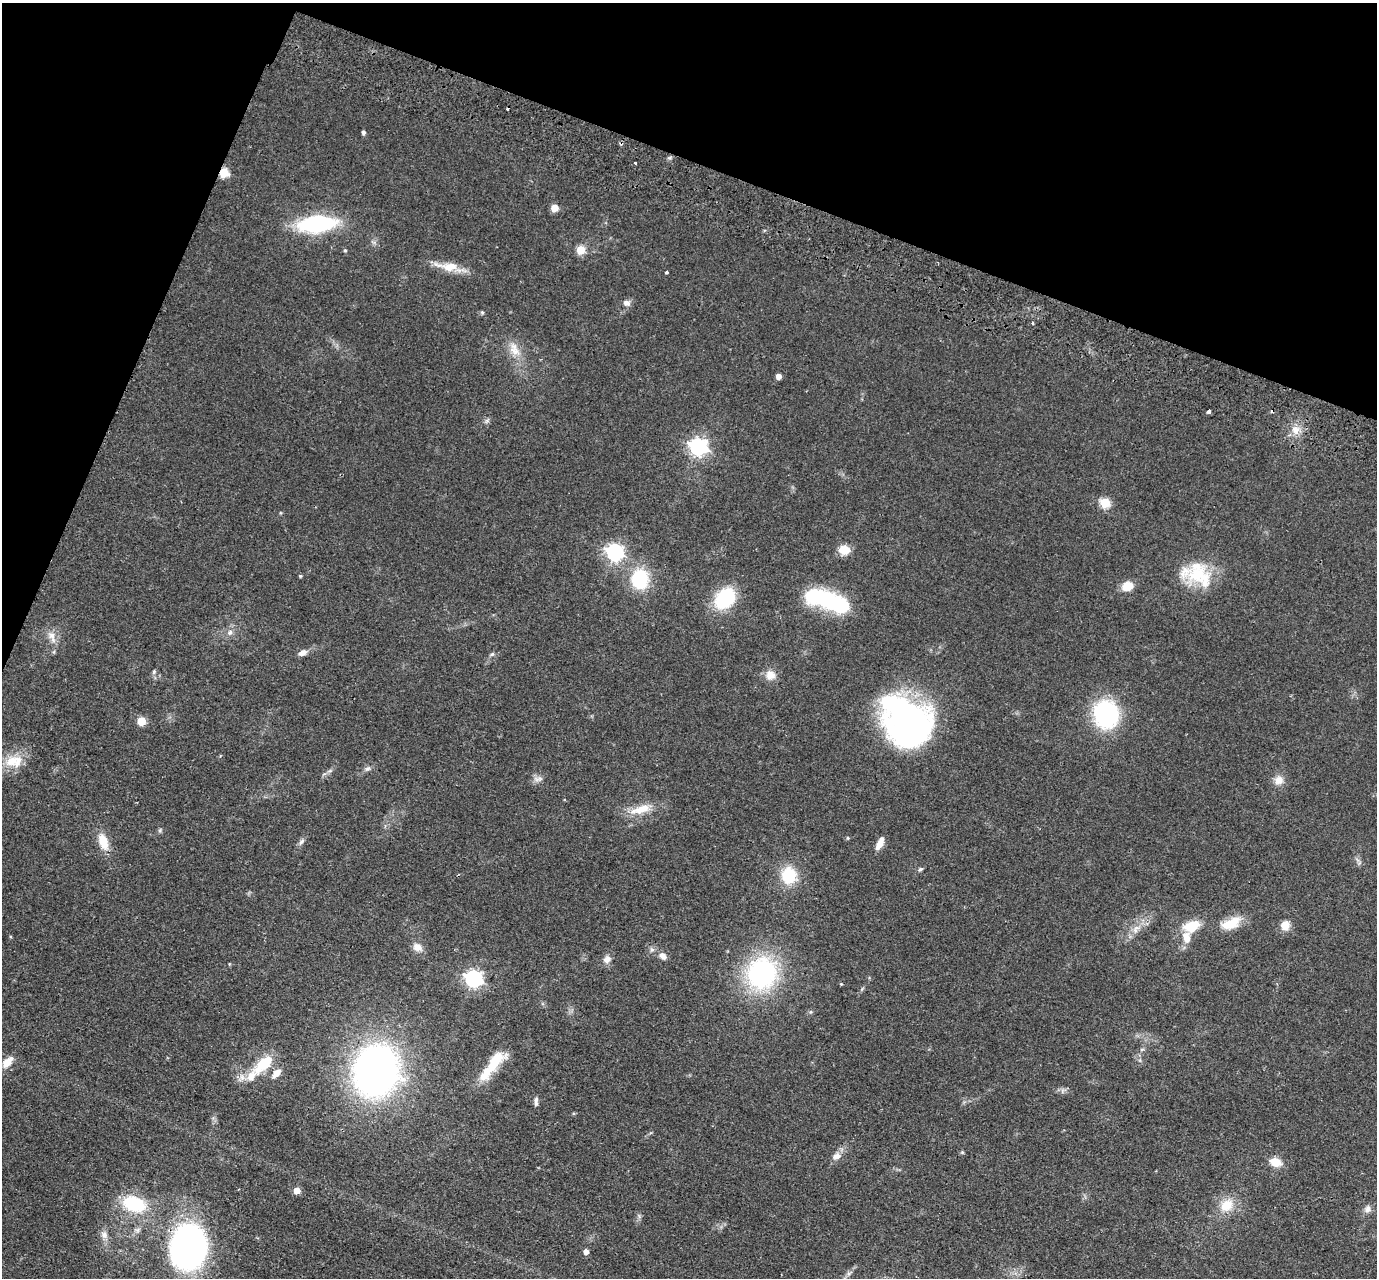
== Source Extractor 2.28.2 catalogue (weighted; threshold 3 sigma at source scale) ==
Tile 2 of 4 x 4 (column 2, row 1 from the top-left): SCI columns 1400-2774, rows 4154-5429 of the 5549 x 5621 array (HDU 1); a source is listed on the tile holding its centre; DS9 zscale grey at full resolution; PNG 1379 x 1280 px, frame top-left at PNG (2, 3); no overlay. Shown black and unused: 19% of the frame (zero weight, under 2 of 3 exposures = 3% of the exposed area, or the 3 px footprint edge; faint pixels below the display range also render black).
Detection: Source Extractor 2.28.2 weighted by HDU 2 'WHT'; one run over the whole footprint, this tile lists its part. Background 0.0798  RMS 0.008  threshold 0.0358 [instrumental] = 3 sigma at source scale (4.5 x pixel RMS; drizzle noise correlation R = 1.50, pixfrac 1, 0.05/0.05 arcsec/px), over >= 5 px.
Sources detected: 89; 4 inside a brighter object's white glare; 3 cosmic-ray / hot-pixel residue — not listed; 5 inside a brighter listed object's ellipse — not listed separately; the other 77 listed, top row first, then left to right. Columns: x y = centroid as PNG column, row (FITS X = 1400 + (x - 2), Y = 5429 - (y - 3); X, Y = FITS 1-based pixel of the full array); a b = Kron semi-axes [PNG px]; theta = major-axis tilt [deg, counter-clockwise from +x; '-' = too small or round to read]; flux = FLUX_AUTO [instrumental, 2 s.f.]
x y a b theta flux
364 133 4 4 - 1.9
635 163 3 3 - 1.1
224 172 5 5 - 42
554 208 5 5 - 14
317 224 27 12 5 110
345 250 5 4 - 1.1
581 250 5 5 - 25
450 267 35 11 -13 16
666 272 3 3 - 2.1
626 303 9 7 -16 3.8
482 312 5 5 - 1.1
1033 323 4 3 - 0.74
514 349 23 12 -66 12
779 376 4 4 - 5.7
1209 412 4 3 - 3.6
487 421 7 5 30 1.7
1296 430 11 10 - 7
698 447 7 7 - 310
1105 503 5 5 - 43
844 550 12 10 0 11
615 552 7 7 - 270
1197 574 37 28 3 41
300 576 4 4 - 0.88
640 579 22 18 -87 43
1127 586 11 9 14 12
819 595 31 21 13 49
725 598 19 14 46 58
230 632 8 7 - 3.1
52 636 20 8 -70 7.2
303 653 10 7 23 4.5
492 654 6 5 - 1.4
154 672 7 5 70 1.5
770 675 13 13 - 7.7
1106 714 24 21 -81 96
142 721 5 5 - 25
911 723 56 38 13 200
13 761 27 16 4 19
367 769 10 6 28 2.5
538 779 15 7 3 3.7
1279 780 13 12 - 6.8
641 809 32 11 15 15
160 830 6 4 72 1.1
848 838 5 4 - 0.9
301 841 10 6 57 2.5
103 842 19 10 -72 15
878 846 14 8 68 5.3
920 869 7 4 42 1.5
789 875 19 17 87 28
1231 923 24 12 25 18
1285 925 10 9 - 9.1
1192 926 18 12 23 19
1136 929 15 8 57 7.1
417 947 13 10 -32 6.3
663 956 11 8 -42 4.6
607 959 11 10 - 4.6
762 973 36 32 68 110
473 978 7 7 - 270
841 984 4 3 - 0.78
862 989 6 4 57 1.1
1142 1049 6 4 19 1.1
495 1061 31 12 54 28
8 1062 16 8 47 8.9
264 1064 27 13 46 26
376 1071 39 34 78 400
276 1073 11 6 44 7.4
242 1077 13 9 58 5.6
1062 1091 7 4 71 1.6
536 1101 12 5 90 2.4
836 1156 12 9 25 5.6
1276 1162 10 7 -19 15
297 1191 5 5 - 10
134 1204 24 15 -19 46
1227 1205 19 15 44 16
1368 1209 11 9 77 3.9
104 1235 10 9 - 4.5
189 1245 35 27 83 310
586 1251 5 5 - 4.2
Overlapping masked pixels (flux is a lower limit): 2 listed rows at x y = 224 172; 189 1245